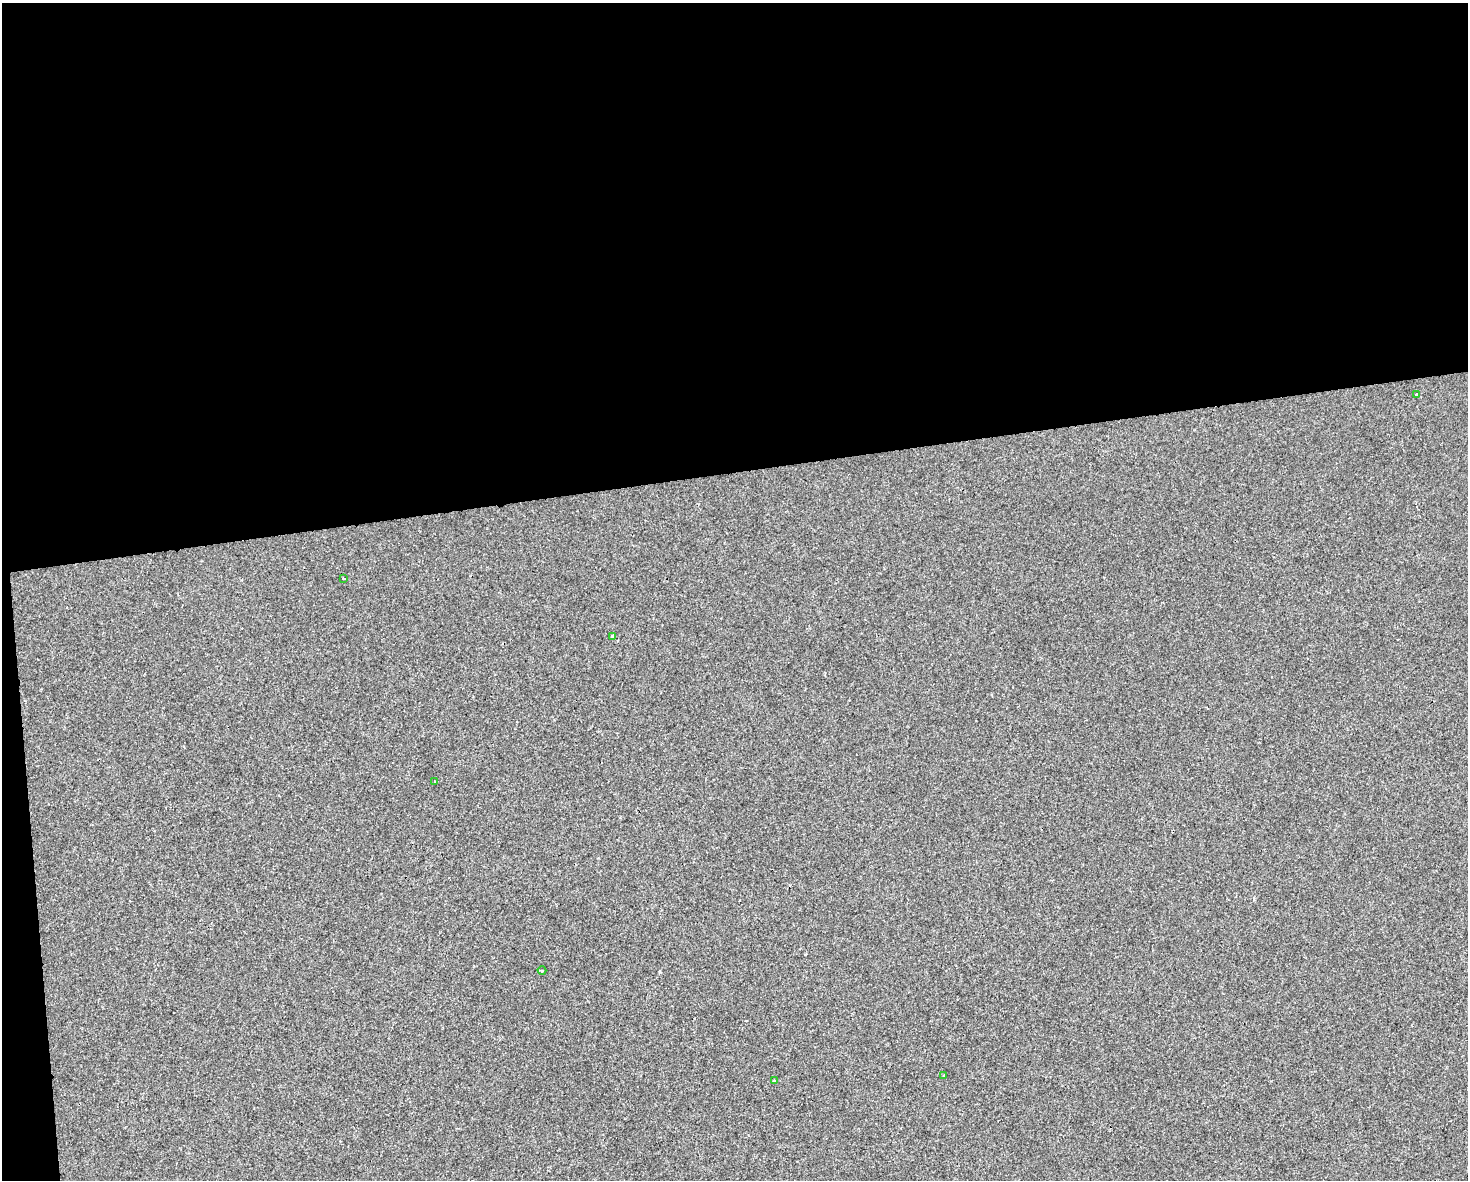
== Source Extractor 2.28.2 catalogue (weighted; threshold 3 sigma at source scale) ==
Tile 1 of 3 x 4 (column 1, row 1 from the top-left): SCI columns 17-1482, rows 3534-4711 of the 4473 x 4711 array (HDU 1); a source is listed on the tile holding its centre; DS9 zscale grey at full resolution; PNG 1470 x 1182 px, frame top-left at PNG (2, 3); each listed source drawn as its Kron ellipse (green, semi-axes under 4 px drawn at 4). Shown black and unused: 41% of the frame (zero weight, under 2 of 3 exposures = <1% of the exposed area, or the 3 px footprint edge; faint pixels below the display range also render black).
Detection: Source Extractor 2.28.2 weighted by HDU 2 'WHT'; one run over the whole footprint, this tile lists its part. Background -6.59e-04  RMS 0.0042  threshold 0.0191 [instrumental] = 3 sigma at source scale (4.5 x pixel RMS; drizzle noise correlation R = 1.50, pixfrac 1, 0.0396/0.0396 arcsec/px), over >= 5 px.
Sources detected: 7; all 7 listed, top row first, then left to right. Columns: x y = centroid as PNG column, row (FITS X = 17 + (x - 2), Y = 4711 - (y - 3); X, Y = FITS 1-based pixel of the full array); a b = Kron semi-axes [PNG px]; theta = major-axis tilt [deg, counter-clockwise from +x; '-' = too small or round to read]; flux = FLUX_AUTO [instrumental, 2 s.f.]
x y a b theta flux
1416 394 3 2 - 0.53
343 578 3 2 - 0.55
612 636 3 3 - 0.83
435 782 3 2 - 0.41
542 970 4 3 - 0.43
944 1076 3 3 - 1
774 1081 3 3 - 1.1